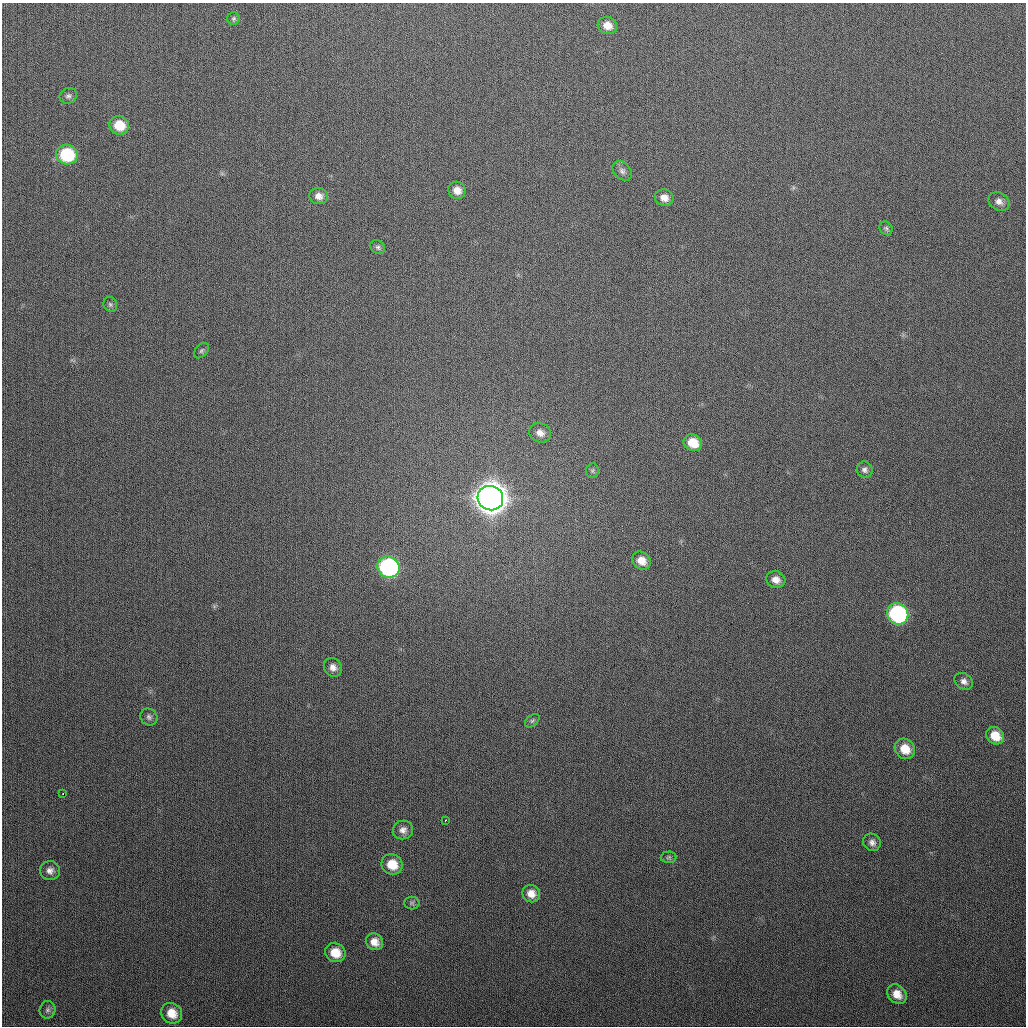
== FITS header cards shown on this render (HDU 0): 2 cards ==
NAXIS1  =                 1024
NAXIS2  =                 1024

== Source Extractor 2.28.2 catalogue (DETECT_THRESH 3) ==
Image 1024 x 1024 px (HDU 0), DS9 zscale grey, 1 PNG px = 1 image px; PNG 1028 x 1028 px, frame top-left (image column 1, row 1024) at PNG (2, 3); each listed source drawn as its Kron ellipse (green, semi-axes under 4 px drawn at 4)
Background 292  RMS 11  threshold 33.7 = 3 sigma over >= 5 px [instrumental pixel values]
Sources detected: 43; all 43 listed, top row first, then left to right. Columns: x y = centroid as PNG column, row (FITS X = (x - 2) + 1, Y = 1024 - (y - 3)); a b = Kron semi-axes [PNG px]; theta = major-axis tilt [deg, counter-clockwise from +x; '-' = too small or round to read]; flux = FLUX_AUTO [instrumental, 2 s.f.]
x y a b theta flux
234 19 6 6 - 1.6e+03
607 25 10 8 -22 8.1e+03
68 96 9 7 21 2.6e+03
119 125 10 9 - 1.7e+04
67 155 11 10 - 5.1e+04
622 171 11 8 -46 3.1e+03
457 190 9 8 - 6.7e+03
319 196 9 8 - 5.3e+03
664 198 9 8 - 6.0e+03
999 201 11 9 -31 4.6e+03
886 228 7 6 - 1.6e+03
378 247 8 6 -36 1.9e+03
110 304 7 6 - 1.8e+03
201 351 9 5 46 1.7e+03
540 433 11 9 -20 5.6e+03
693 443 9 8 - 1.5e+04
865 470 8 8 - 2.8e+03
592 471 7 6 - 1.5e+03
490 498 13 12 - 1.6e+06
641 561 10 8 -38 8.7e+03
389 567 11 10 - 1.6e+05
776 580 9 8 - 6.2e+03
898 614 11 10 - 1.2e+05
333 667 10 8 -50 4.9e+03
964 681 10 7 -35 3.6e+03
149 717 9 8 - 2.5e+03
532 721 8 5 41 1.5e+03
995 736 9 8 - 1.3e+04
905 749 11 9 -46 1.3e+04
63 794 3 2 - 1.6e+03
445 820 3 2 - 1.3e+03
403 830 10 9 - 4.7e+03
872 842 9 8 - 3.7e+03
669 857 8 6 2 1.7e+03
392 864 11 10 - 1.4e+04
50 870 10 9 - 4.5e+03
531 894 9 8 - 7.1e+03
412 903 8 6 0 1.6e+03
374 942 9 8 - 6.8e+03
335 953 10 9 - 1.3e+04
897 994 11 8 -44 8.8e+03
47 1010 9 8 - 2.6e+03
172 1013 11 10 - 1.1e+04